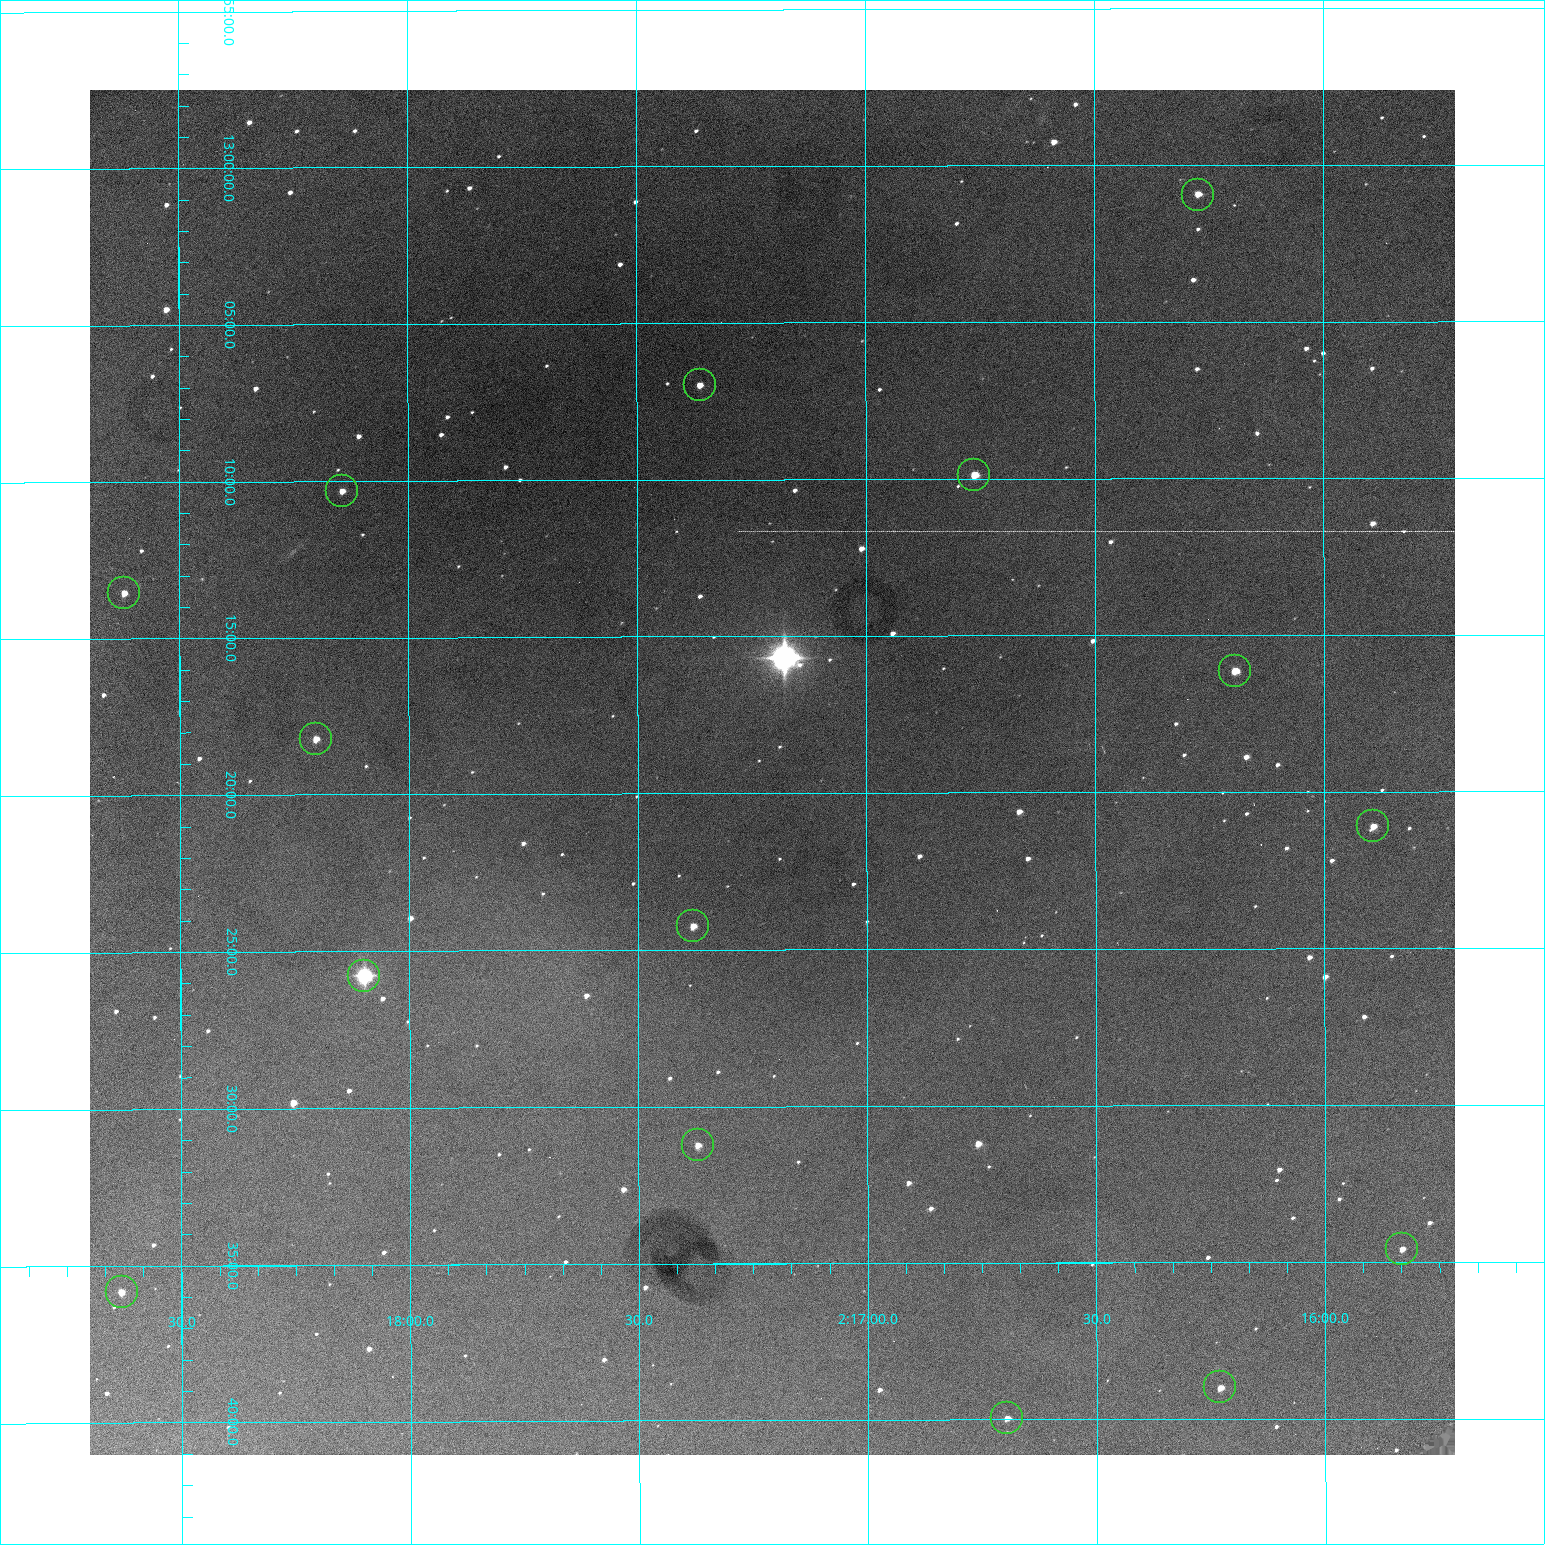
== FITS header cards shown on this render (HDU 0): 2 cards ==
NAXIS1  =                 1365 /fastest changing axis
NAXIS2  =                 1365 /next to fastest changing axis

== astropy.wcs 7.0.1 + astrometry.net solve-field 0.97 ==
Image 1365 x 1365 px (HDU 0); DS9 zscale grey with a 90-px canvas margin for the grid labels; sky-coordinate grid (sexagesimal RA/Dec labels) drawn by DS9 from the SOLVED WCS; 15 Tycho-2 reference stars matched to detected sources circled (green)
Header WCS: RA---TAN-SIP/DEC--TAN-SIP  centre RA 02:17:12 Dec +13:19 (34.30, +13.32 deg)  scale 1.91 arcsec/px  FOV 43.5' x 43.5'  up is -180 deg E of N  parity flipped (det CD > 0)
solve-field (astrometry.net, Tycho-2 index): VERIFIED the header's WCS against the Tycho-2 star catalogue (verified at 3 index scales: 9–15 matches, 0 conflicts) and refined it, rather than solving blind
Solved WCS: RA---TAN-SIP/DEC--TAN-SIP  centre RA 02:17:12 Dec +13:19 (34.30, +13.32 deg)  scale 1.91 arcsec/px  FOV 43.5' x 43.5'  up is -180 deg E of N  parity flipped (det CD > 0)
The solver's refit moves the header's centre by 0.16 arcsec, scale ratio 0.9999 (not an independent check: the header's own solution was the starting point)
Tycho-2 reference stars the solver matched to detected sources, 15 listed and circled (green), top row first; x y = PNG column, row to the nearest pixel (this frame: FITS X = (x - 90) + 1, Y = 1365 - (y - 90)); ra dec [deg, ICRS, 3 dp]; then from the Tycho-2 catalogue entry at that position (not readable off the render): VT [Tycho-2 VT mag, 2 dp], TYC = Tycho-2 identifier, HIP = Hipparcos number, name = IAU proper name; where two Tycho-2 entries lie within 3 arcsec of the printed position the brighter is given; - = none
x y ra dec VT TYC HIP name
1198 195 34.068 +13.016 12.11 637-923-1 - -
700 385 34.341 +13.116 11.78 637-767-1 - -
974 475 34.191 +13.165 10.78 637-980-1 - -
342 491 34.536 +13.172 12.67 637-944-1 - -
124 593 34.655 +13.226 12.20 637-883-1 - -
1235 671 34.049 +13.269 11.22 637-820-1 - -
316 739 34.551 +13.304 11.62 637-695-1 - -
1373 826 33.973 +13.352 11.91 637-1253-1 - -
693 926 34.345 +13.404 11.61 637-1245-1 - -
364 976 34.525 +13.430 7.86 637-948-1 10730 -
698 1145 34.343 +13.520 12.11 637-855-1 - -
1402 1249 33.958 +13.576 11.96 637-1126-1 - -
122 1292 34.658 +13.597 11.37 637-890-1 - -
1220 1387 34.057 +13.650 11.94 637-667-1 - -
1007 1418 34.174 +13.666 12.36 637-601-1 - -